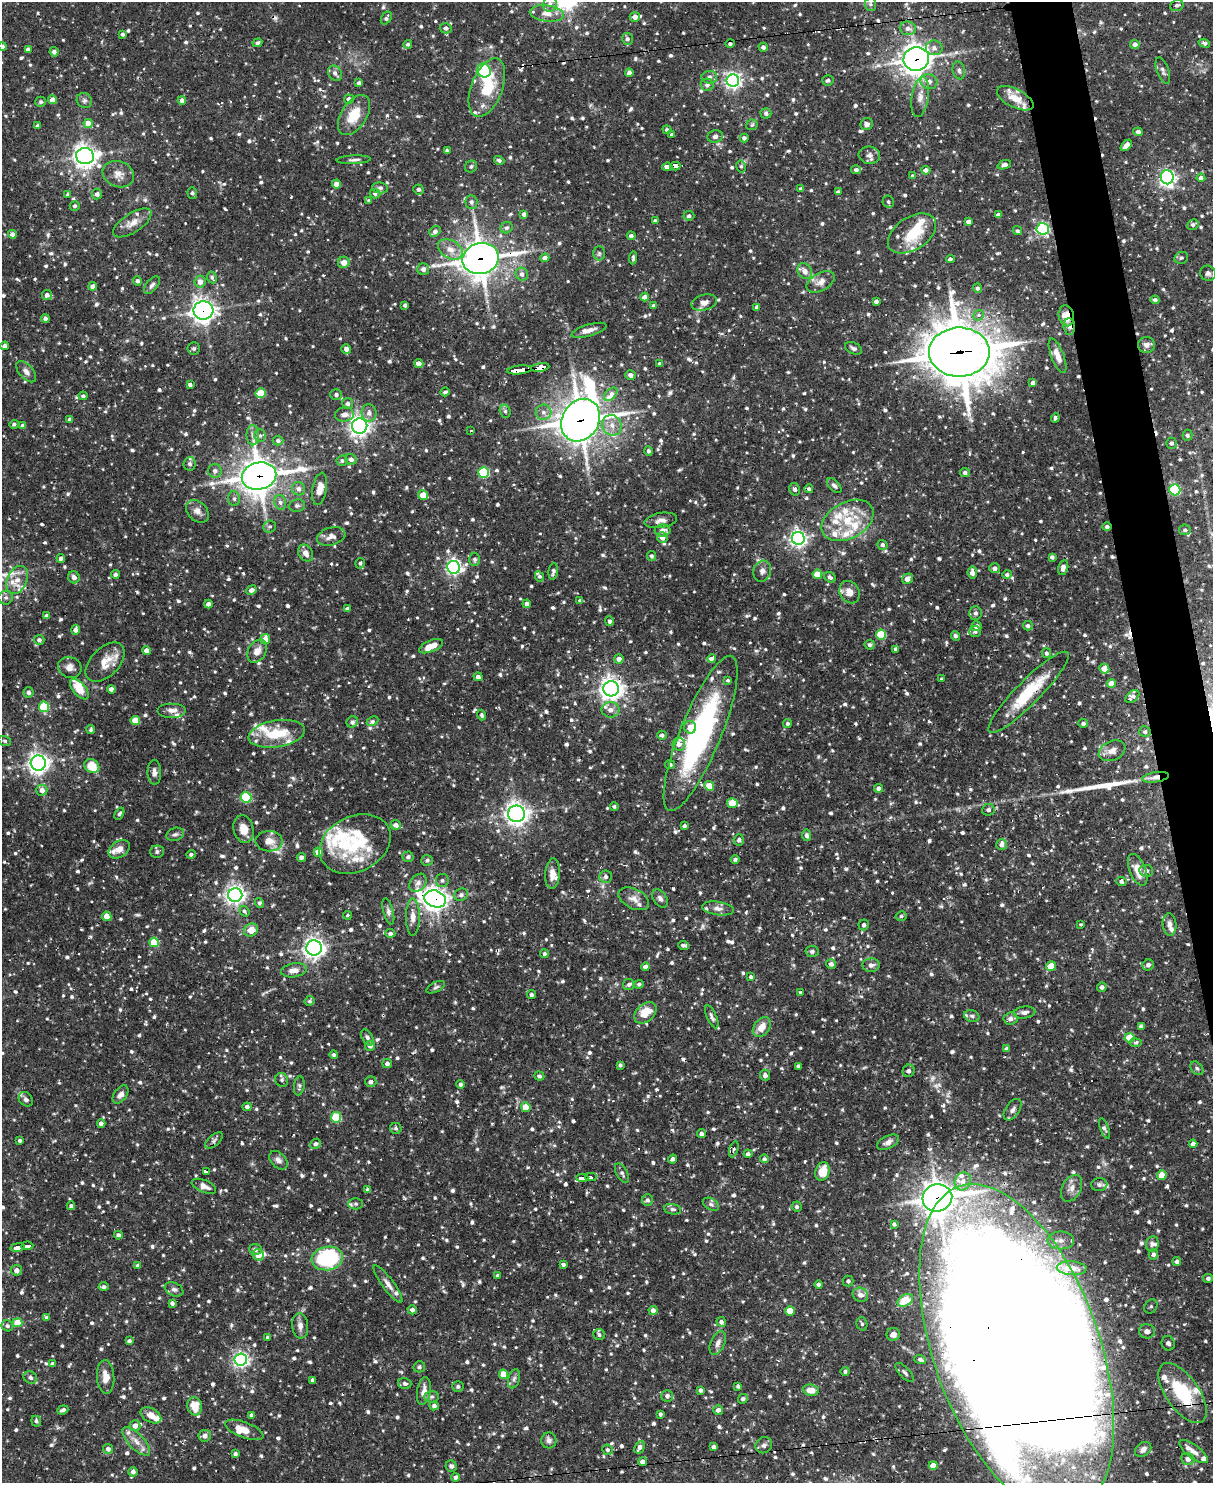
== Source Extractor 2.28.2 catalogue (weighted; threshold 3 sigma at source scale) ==
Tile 6 of 4 x 3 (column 2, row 2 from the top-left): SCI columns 1212-2422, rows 1729-3209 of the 4844 x 4825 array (HDU 1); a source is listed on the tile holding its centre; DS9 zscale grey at full resolution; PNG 1215 x 1485 px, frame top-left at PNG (2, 2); each listed source drawn as its Kron ellipse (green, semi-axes under 4 px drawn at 4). Shown black and unused: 3% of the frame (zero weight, under 2 of 3 exposures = <1% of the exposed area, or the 3 px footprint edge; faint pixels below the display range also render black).
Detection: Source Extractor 2.28.2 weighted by HDU 2 'WHT'; one run over the whole footprint, this tile lists its part. Background 0.0919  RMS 0.0031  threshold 0.0138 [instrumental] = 3 sigma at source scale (4.5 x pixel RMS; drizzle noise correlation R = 1.50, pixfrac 1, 0.05/0.05 arcsec/px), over >= 5 px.
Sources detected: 1411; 1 inside a brighter object's white glare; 17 cosmic-ray / hot-pixel residue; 1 long thin detection or spike segment (spike, bleed or trail) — neither listed nor drawn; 66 inside a brighter listed object's ellipse — not listed separately; of the other 1326, all 500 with FLUX_AUTO >= 0.643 (the completeness limit of this list) listed and drawn (826 fainter detections not listed), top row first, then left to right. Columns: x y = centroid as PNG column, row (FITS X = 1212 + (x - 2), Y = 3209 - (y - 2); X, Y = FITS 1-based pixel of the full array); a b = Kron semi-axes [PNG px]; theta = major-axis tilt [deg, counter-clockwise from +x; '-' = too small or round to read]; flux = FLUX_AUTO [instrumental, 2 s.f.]
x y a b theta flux
550 4 8 6 70 1.5
871 4 6 5 - 0.69
1177 5 7 5 19 0.93
547 13 17 8 -7 2.9
635 17 5 5 - 2.2
386 18 7 5 57 0.92
446 28 6 5 - 1.1
908 28 8 7 - 1.6
123 34 3 3 - 0.76
627 39 6 5 - 0.99
257 43 5 4 - 0.7
1204 43 6 4 -17 0.7
408 44 4 4 - 0.65
730 44 4 4 - 0.77
1135 44 5 4 - 1.3
2 46 4 4 - 0.87
763 47 5 4 - 1.1
934 48 8 7 - 1.4
28 50 4 4 - 1.4
54 52 4 4 - 1.1
916 59 13 11 13 280
484 70 7 6 - 22
959 70 9 6 -77 0.88
1163 71 14 6 -71 1.1
335 73 8 6 -55 1.3
629 73 4 4 - 1.3
709 77 8 6 5 1
828 80 5 5 - 0.87
733 81 6 6 - 110
929 82 8 7 - 1.9
359 83 4 3 - 0.97
707 85 6 6 - 0.95
487 88 31 15 69 13
920 97 20 8 81 2.9
1015 98 20 9 -26 5.1
349 99 5 4 - 1.5
52 100 4 4 - 2.6
84 100 8 7 - 0.94
182 100 4 4 - 1.3
41 102 5 5 - 0.72
766 113 5 5 - 0.93
354 115 22 12 57 7.7
88 124 5 4 - 3.9
867 124 6 6 - 1.2
752 125 5 5 - 0.75
38 126 4 4 - 1.3
667 130 4 4 - 0.66
1138 132 4 4 - 1.2
672 135 4 4 - 0.74
715 136 8 6 14 1
744 138 4 4 - 0.97
1126 145 7 4 46 1.9
447 151 4 3 - 0.67
869 155 10 8 -8 1.5
85 156 9 8 - 210
354 160 17 4 2 0.99
499 160 5 4 - 0.66
1004 165 7 4 21 1.1
675 166 5 4 - 20
741 166 6 5 - 0.65
471 167 6 5 - 0.7
667 167 5 4 - 18
856 170 5 4 - 1
926 170 4 4 - 1.4
118 174 16 12 -22 2.9
913 176 4 4 - 0.69
1167 177 7 6 - 86
1201 178 4 4 - 1.3
336 184 4 4 - 2.5
380 188 8 5 -9 0.75
418 189 5 5 - 0.96
801 189 4 4 - 0.93
838 192 4 3 - 0.9
192 193 5 5 - 0.69
97 194 5 5 - 1.2
375 194 5 5 - 0.86
67 195 3 3 - 0.8
369 201 4 3 - 0.66
471 202 7 6 - 0.77
888 202 6 6 - 0.8
75 206 5 5 - 0.68
524 214 4 4 - 1.1
998 215 4 4 - 1.1
689 216 5 4 - 0.9
655 221 4 3 - 0.94
968 222 4 3 - 1.4
132 223 22 9 33 3.2
1193 224 6 5 - 0.88
507 228 6 5 - 0.84
1043 229 6 6 - 51
435 231 6 4 39 1.3
1017 231 5 4 - 0.65
912 233 27 16 33 11
12 234 4 4 - 1.2
631 236 4 4 - 1
450 249 13 9 -29 3.2
599 253 7 6 - 0.73
545 258 4 4 - 2
633 258 6 3 86 0.76
1181 258 7 6 - 0.71
481 259 18 15 13 400
951 259 4 3 - 2.9
344 262 6 5 - 2.1
423 269 6 6 - 1.4
805 271 8 6 -51 2.1
1208 273 8 7 - 1
522 274 6 6 - 1.3
212 277 6 4 -63 0.76
137 281 5 4 - 0.86
200 282 6 5 - 2
821 282 15 9 29 2.4
152 285 11 5 50 0.99
93 286 4 4 - 1.8
978 288 5 4 - 0.79
47 295 5 5 - 1.2
645 297 4 4 - 1.9
1155 300 4 4 - 0.89
876 301 4 3 - 1.1
704 302 13 7 13 2
405 305 4 3 - 0.81
654 306 4 3 - 0.97
757 307 4 4 - 1.1
203 310 10 9 - 180
979 315 5 5 - 0.86
1066 316 10 7 -76 5
45 318 4 4 - 0.94
1069 327 8 6 -83 1.4
589 330 18 6 16 1.8
1146 345 8 8 - 1.3
5 346 4 4 - 1.5
194 348 6 6 - 0.67
854 348 9 5 -24 0.81
346 349 5 4 - 1.4
959 352 30 24 0 1400
1057 356 18 6 -69 3.1
419 363 4 4 - 1.7
660 364 4 3 - 0.91
540 367 9 4 9 43
519 370 12 4 6 68
26 372 13 7 -48 1.6
631 375 5 5 - 1.6
1033 383 4 4 - 1.6
190 385 4 3 - 0.86
445 392 5 3 - 0.66
261 393 5 5 - 11
611 394 8 5 46 4.3
336 395 6 5 - 1
83 396 4 4 - 0.78
348 404 5 5 - 0.99
505 411 7 5 -73 0.75
544 412 8 7 - 1.5
369 413 8 7 - 1.7
344 414 9 7 7 2.1
1055 418 5 3 - 1.4
70 420 4 4 - 1.1
581 420 22 18 59 570
14 424 5 4 - 0.71
23 425 4 4 - 1.3
612 425 10 9 - 2.8
360 426 7 7 - 150
471 431 3 3 - 18
253 435 10 6 -89 1.3
1187 435 5 5 - 0.81
260 436 6 5 - 0.74
278 441 5 5 - 0.87
1171 443 5 5 - 0.99
649 451 4 4 - 0.68
351 459 6 5 - 1.3
342 461 5 5 - 0.74
190 464 7 6 - 1.1
215 471 7 6 - 1.4
484 473 5 5 - 24
965 473 5 4 - 0.92
259 476 17 13 12 520
834 486 9 5 -47 0.88
299 489 7 6 - 1.3
320 489 16 7 80 3
795 489 6 5 - 0.86
809 489 4 4 - 0.82
1175 490 5 5 - 26
423 495 5 4 - 4.8
234 499 7 6 - 0.78
280 502 7 6 - 0.96
297 505 8 6 8 0.77
197 511 13 9 -44 2.2
661 520 16 7 10 2
848 520 28 18 28 11
270 526 6 6 - 0.66
1107 527 4 4 - 0.79
1185 530 6 5 - 0.86
663 531 8 6 0 2
331 536 14 8 16 2
662 537 5 5 - 1.8
798 538 6 6 - 120
882 545 5 5 - 0.91
306 553 9 7 -57 1.9
651 556 5 4 - 0.69
1052 557 4 4 - 1
61 558 4 4 - 0.85
475 559 7 5 88 0.76
360 563 5 4 - 0.64
454 567 6 6 - 88
995 568 5 5 - 1.1
1063 568 8 5 77 1.6
553 571 8 4 82 0.78
762 571 10 8 72 1.5
972 573 6 4 -84 1.8
115 574 4 4 - 1.1
817 574 5 4 - 6.8
1007 575 4 4 - 0.82
539 576 5 4 - 0.68
74 577 6 5 - 1.4
830 577 6 5 - 0.95
907 579 6 5 - 2.3
17 580 15 9 65 3.1
251 590 5 4 - 1.2
849 592 12 9 -61 3.1
6 598 7 7 - 1.1
580 601 4 3 - 0.78
208 604 4 4 - 1.4
527 604 4 4 - 1.3
347 609 4 4 - 0.99
975 613 6 6 - 1.1
47 616 4 4 - 1.4
609 621 5 4 - 0.99
976 626 5 5 - 1.4
1028 626 5 4 - 0.81
75 630 5 4 - 1.3
975 632 6 5 - 0.9
881 635 5 5 - 14
955 636 5 4 - 0.8
265 639 5 5 - 3.7
39 640 5 5 - 1.1
870 645 5 5 - 0.68
431 646 13 5 22 4
896 649 4 3 - 0.88
146 651 4 4 - 2.2
257 651 12 8 59 2.5
1046 653 5 4 - 0.73
712 658 4 4 - 5.8
619 659 5 4 - 1.6
105 662 23 14 45 5.5
70 667 12 10 -22 2
1104 669 5 4 - 3.7
478 677 4 4 - 1.3
942 679 4 3 - 0.72
728 681 4 4 - 0.76
1111 684 5 4 - 3.2
79 689 12 6 -49 5.3
111 689 4 4 - 1.3
611 689 8 7 - 230
28 692 5 5 - 1.1
1028 692 56 12 45 16
1132 697 8 5 37 1.6
44 707 5 5 - 18
172 710 14 7 0 1.8
610 710 9 7 -1 2
482 715 5 4 - 0.74
135 720 5 4 - 7.4
373 721 6 4 26 0.82
352 722 6 5 - 0.71
1083 723 5 4 - 0.98
787 724 4 4 - 0.67
690 727 6 6 - 2.8
91 730 4 4 - 0.67
1145 732 6 5 - 0.78
701 733 83 20 68 66
277 734 28 13 9 10
662 735 5 4 - 0.92
5 741 6 5 - 0.68
679 744 6 6 - 1.8
1112 751 14 9 23 2.5
38 763 8 7 - 170
670 765 5 4 - 0.74
92 766 8 6 -35 7
154 772 12 7 -90 1.5
1155 777 13 5 9 1.6
709 786 5 4 - 4.8
878 788 4 4 - 1.1
42 790 5 5 - 1.8
246 797 5 5 - 23
732 803 5 5 - 5.3
614 806 4 4 - 0.64
988 810 6 6 - 1
119 814 6 4 61 0.74
517 814 8 8 - 190
396 825 5 4 - 1.5
684 826 4 4 - 0.78
244 829 14 10 -75 3.5
175 834 9 6 17 0.92
807 835 6 4 -83 0.87
739 840 5 5 - 0.81
269 841 13 10 -1 2.6
355 844 37 27 26 18
1002 845 5 5 - 1.5
119 849 11 8 34 2.4
157 852 7 6 - 0.9
318 852 4 4 - 4.5
191 854 5 4 - 0.75
301 857 4 4 - 1.2
408 857 5 5 - 0.9
735 859 4 4 - 0.76
427 860 6 5 - 0.75
1138 870 17 8 -69 4.2
1146 871 7 6 - 1
552 874 15 7 86 2.8
606 877 6 6 - 0.95
442 880 6 6 - 0.79
1121 881 5 4 - 0.73
418 883 10 7 49 1.4
235 895 7 7 - 140
461 895 7 6 - 0.86
660 898 10 6 -55 1.2
435 899 11 8 -20 220
634 899 16 10 -26 2.5
259 903 5 4 - 0.75
718 908 16 7 -8 1.8
244 911 6 4 -54 0.69
388 911 13 5 -75 1.2
347 915 4 3 - 0.65
107 916 5 4 - 3.4
901 916 6 4 15 0.64
413 917 18 7 -90 2.6
1081 924 3 3 - 0.68
1170 924 11 7 -84 1.5
864 925 5 5 - 0.84
251 930 7 6 - 4.3
390 933 5 4 - 0.96
154 942 5 4 - 9.3
683 945 5 4 - 0.69
314 948 7 7 - 180
812 951 6 5 - 0.84
544 954 4 4 - 0.75
831 964 5 5 - 1
871 965 8 6 3 1.4
1148 965 6 5 - 1.1
1051 966 5 5 - 5
645 967 4 4 - 1.5
294 970 13 7 8 2.2
751 977 4 4 - 0.65
639 984 5 4 - 0.64
629 985 6 5 - 0.8
436 987 10 5 26 0.68
1102 987 4 4 - 1
800 992 3 3 - 0.65
531 995 4 4 - 0.76
310 1001 5 5 - 0.68
1024 1012 11 6 7 1.3
645 1013 13 8 42 6
972 1016 8 5 -18 0.77
712 1017 12 5 -66 0.98
1010 1018 7 6 - 1.3
1141 1026 4 4 - 1
762 1027 11 7 52 3.3
367 1037 9 5 -58 0.87
1130 1038 5 5 - 7.3
1136 1043 6 4 -9 0.69
370 1046 5 5 - 1.3
1007 1049 4 4 - 1.1
334 1055 4 4 - 0.67
387 1063 5 4 - 1
620 1065 4 3 - 0.68
798 1066 4 3 - 0.72
1197 1068 8 5 -48 0.66
908 1071 6 6 - 1.1
765 1075 5 5 - 1.1
539 1076 5 4 - 0.74
282 1080 7 6 - 0.91
371 1082 5 5 - 1
460 1084 4 4 - 0.85
299 1086 9 5 82 0.71
120 1094 10 6 52 1.6
26 1099 8 6 -47 1
247 1107 4 4 - 0.96
526 1107 5 4 - 6
1013 1110 12 7 55 1.6
336 1117 5 5 - 17
101 1124 4 4 - 1.5
396 1128 6 5 - 0.7
1105 1128 11 4 -70 0.71
701 1134 4 4 - 1.1
20 1140 3 3 - 0.65
214 1140 11 5 41 0.95
888 1142 12 6 26 1.5
316 1144 5 5 - 0.78
1193 1144 4 4 - 1.5
734 1149 8 4 72 0.82
748 1154 4 4 - 1.1
673 1159 5 3 - 0.92
764 1159 4 4 - 0.73
278 1160 11 7 -47 1.5
206 1171 4 3 - 19
822 1171 9 7 72 5.6
622 1173 11 5 -63 0.94
1162 1175 5 5 - 3.8
591 1177 6 3 -2 32
582 1178 6 4 -1 24
963 1181 9 8 - 1.9
1099 1185 8 6 4 1.2
204 1186 13 6 -22 2
1071 1188 14 9 62 2.1
368 1190 4 4 - 1.4
937 1198 15 13 15 420
647 1200 5 5 - 0.84
356 1204 7 5 0 0.8
711 1204 9 5 -29 0.82
71 1206 4 4 - 0.77
797 1207 5 5 - 0.76
673 1209 9 5 -11 0.82
894 1224 4 3 - 0.7
118 1235 4 4 - 0.94
1061 1240 13 9 0 3.3
1152 1244 8 6 77 0.95
27 1246 6 3 4 15
17 1247 7 3 12 29
255 1249 6 5 - 0.93
1153 1254 5 4 - 0.92
258 1255 6 5 - 2.2
327 1258 16 12 9 26
1177 1262 4 4 - 1.1
563 1264 4 4 - 0.79
138 1265 4 4 - 1.2
1072 1268 15 7 -4 3.1
17 1270 5 5 - 1.6
497 1276 4 3 - 0.86
1208 1278 5 4 - 0.73
848 1281 5 5 - 0.94
388 1284 23 6 -53 2.1
819 1285 4 4 - 0.85
103 1287 5 4 - 0.85
174 1289 10 6 -23 0.94
860 1295 8 7 - 2.2
905 1300 8 5 32 4.7
172 1303 4 4 - 1
1151 1306 7 6 - 0.88
412 1310 5 4 - 1
653 1310 4 4 - 1.7
790 1311 5 4 - 5.1
47 1318 4 4 - 1.1
721 1322 5 4 - 0.88
17 1323 5 4 - 7.8
862 1324 7 5 -74 0.65
7 1326 6 5 - 0.91
300 1326 12 8 -85 1.6
1147 1331 8 7 - 2.8
893 1334 6 6 - 2.1
599 1335 6 5 - 0.83
267 1337 3 3 - 0.8
129 1341 4 4 - 0.8
718 1343 12 7 66 1.6
1168 1343 7 6 - 1.6
1017 1349 173 83 -70 2300
920 1359 6 4 -20 0.78
241 1360 6 6 - 95
52 1364 4 4 - 1.1
419 1367 6 5 - 0.69
845 1371 4 4 - 0.67
905 1372 12 5 -46 0.93
503 1374 4 4 - 4.2
106 1377 17 8 -86 3.5
30 1378 7 6 - 0.99
514 1379 10 5 74 0.93
312 1380 4 3 - 0.98
405 1383 6 5 - 0.83
458 1386 5 5 - 0.78
738 1386 4 4 - 0.84
700 1390 4 3 - 0.76
811 1390 8 5 -7 3.8
424 1391 14 6 81 2.3
1182 1393 35 16 -55 20
667 1396 6 6 - 1.1
432 1397 7 5 2 0.74
743 1399 5 4 - 0.84
195 1406 9 7 -77 4.8
434 1406 4 4 - 1
63 1410 6 3 22 0.97
718 1410 5 4 - 1.3
660 1414 4 3 - 0.68
151 1415 11 7 -29 3.1
251 1415 4 3 - 0.83
36 1421 5 4 - 0.79
135 1426 5 5 - 2.1
244 1430 20 7 -21 4
205 1436 6 5 - 1.2
549 1440 8 7 - 1.2
136 1441 18 7 -46 3
764 1445 9 7 40 1.1
639 1447 6 4 61 1.4
713 1447 4 4 - 1.1
108 1449 5 4 - 1.1
1143 1449 9 6 36 1.2
607 1450 5 5 - 0.69
1193 1451 17 6 -37 1.9
235 1454 4 3 - 0.89
1188 1459 7 6 - 1.3
642 1462 5 4 - 1.6
451 1466 6 5 - 0.78
933 1466 4 4 - 4.1
133 1472 4 4 - 1.3
456 1477 4 4 - 0.99
Overlapping masked pixels (flux is a lower limit): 27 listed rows (the first 20) at x y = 916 59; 675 166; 667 167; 481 259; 203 310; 1066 316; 1069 327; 959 352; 540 367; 519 370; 581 420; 259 476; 1107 527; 611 689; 1028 692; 701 733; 1155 777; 709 786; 435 899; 314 948
Isophote crosses this tile's border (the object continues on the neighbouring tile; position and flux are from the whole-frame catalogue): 2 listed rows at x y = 2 46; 1017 1349